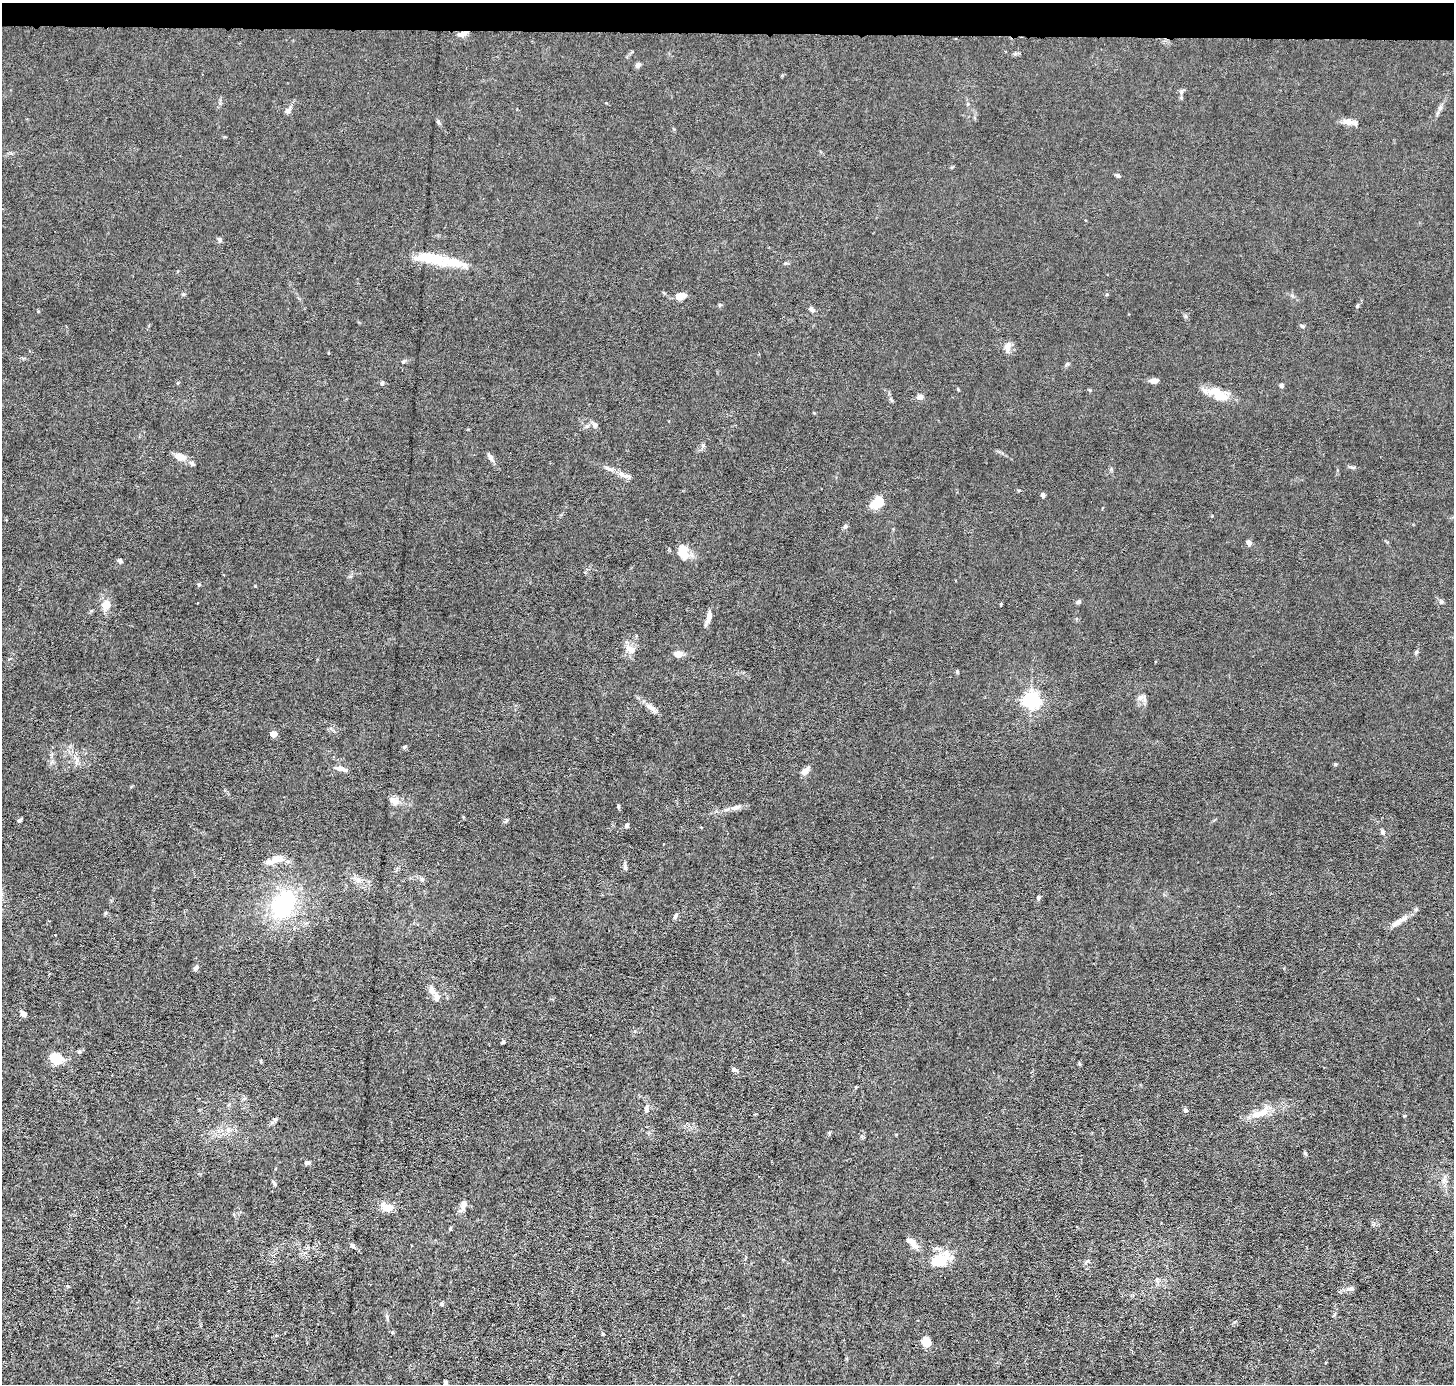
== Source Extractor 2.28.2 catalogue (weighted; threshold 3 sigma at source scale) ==
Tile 2 of 3 x 3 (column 2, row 1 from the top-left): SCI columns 1452-2903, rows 2902-4283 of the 4354 x 4384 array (HDU 1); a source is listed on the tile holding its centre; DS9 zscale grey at full resolution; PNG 1456 x 1386 px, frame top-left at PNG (2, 3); no overlay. Shown black and unused: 2% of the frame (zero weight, under 3 of 6 exposures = <1% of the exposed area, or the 3 px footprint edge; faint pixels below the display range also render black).
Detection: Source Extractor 2.28.2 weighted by HDU 2 'WHT'; one run over the whole footprint, this tile lists its part. Background 0.0122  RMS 0.0027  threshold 0.0111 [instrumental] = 3 sigma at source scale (4.09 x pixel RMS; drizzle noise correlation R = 1.36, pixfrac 0.8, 0.05/0.05 arcsec/px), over >= 5 px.
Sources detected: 102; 1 inside a brighter object's white glare — not listed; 7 inside a brighter listed object's ellipse — not listed separately; the other 94 listed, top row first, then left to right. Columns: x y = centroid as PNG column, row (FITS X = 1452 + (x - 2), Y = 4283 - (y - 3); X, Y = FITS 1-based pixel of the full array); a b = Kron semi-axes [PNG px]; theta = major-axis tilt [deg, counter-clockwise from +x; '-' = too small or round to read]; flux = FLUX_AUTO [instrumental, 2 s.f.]
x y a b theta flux
463 34 12 6 22 1.3
638 65 7 5 40 0.69
1182 92 9 4 55 0.47
287 111 8 7 - 0.76
438 122 6 4 -87 0.39
1348 122 13 8 -8 1.9
1118 175 6 5 - 0.48
220 240 6 5 - 0.55
431 258 32 14 -15 7.4
680 296 9 5 14 3.2
1357 306 6 4 60 0.38
811 309 9 5 -41 0.74
1185 316 6 4 -71 0.37
1302 326 6 4 -17 0.44
1008 347 16 7 87 1.3
403 361 5 4 - 0.35
1153 381 9 6 5 1.2
382 383 5 4 - 0.45
1281 385 5 5 - 0.45
958 389 5 3 - 0.22
1218 394 29 12 -27 4.8
920 397 8 6 -3 0.96
595 425 8 6 -54 0.79
703 445 6 5 - 0.46
179 456 13 7 -19 2.2
491 459 10 6 -51 0.91
192 463 8 5 -37 0.58
608 468 13 4 -33 0.84
621 474 11 6 -16 1.4
1043 495 4 4 - 0.73
879 500 18 10 76 3
845 527 7 5 56 0.51
1249 543 5 4 - 1.3
683 551 16 10 -81 3.8
120 561 6 5 - 0.49
1079 602 6 5 - 0.53
1441 602 7 5 89 0.45
106 605 11 8 59 2.6
709 617 15 6 75 1.7
631 649 15 10 -26 2
1416 652 7 4 61 0.42
678 654 8 7 - 1.7
957 672 5 5 - 0.29
1141 697 10 7 19 0.95
1031 700 6 6 - 81
651 708 18 6 -42 1.6
273 734 6 5 - 1.7
404 747 5 5 - 0.34
1336 764 5 3 - 0.24
341 769 15 6 -16 1.2
805 771 12 7 46 1.1
394 801 13 8 -41 1.6
618 806 5 4 - 0.35
736 807 16 6 18 1.3
19 820 4 4 - 0.54
507 820 5 5 - 0.37
627 825 5 5 - 0.51
1382 832 6 6 - 0.46
663 844 2 2 - 0.17
276 859 17 9 4 3
625 866 13 4 -87 0.61
422 879 6 5 - 0.61
358 880 8 5 -46 0.82
1038 897 5 5 - 0.48
283 904 34 24 57 21
1416 909 6 5 - 0.4
106 913 5 5 - 0.34
676 916 8 4 63 0.56
1398 922 21 7 35 1.8
196 968 8 5 44 0.63
432 990 12 7 -71 1.5
23 1014 7 5 -43 1.1
503 1042 4 3 - 0.47
55 1058 9 7 -24 8.6
1080 1063 6 3 -71 0.26
734 1070 8 5 -38 0.56
646 1109 8 6 -78 0.87
1185 1110 5 4 - 0.69
1263 1112 17 10 21 3.1
1404 1116 5 3 - 0.2
1305 1154 6 4 -53 0.34
307 1163 7 5 19 0.55
274 1182 8 4 -49 0.42
463 1204 13 7 81 1.3
387 1207 12 7 -21 3.4
912 1242 19 7 -42 1.8
352 1245 7 5 -45 0.49
943 1260 26 11 54 4.6
1350 1288 12 5 5 0.81
442 1304 5 4 - 0.44
387 1317 7 4 -74 0.47
603 1334 4 3 - 0.25
926 1341 10 8 -63 3.1
445 1382 5 4 - 0.77
Overlapping masked pixels (flux is a lower limit): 1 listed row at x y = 463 34
Isophote crosses this tile's border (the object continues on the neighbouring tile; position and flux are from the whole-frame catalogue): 1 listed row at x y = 445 1382
Unlisted compact peaks at least as high as the median listed source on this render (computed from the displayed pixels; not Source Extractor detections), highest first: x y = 199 584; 255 586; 1440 108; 1090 390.